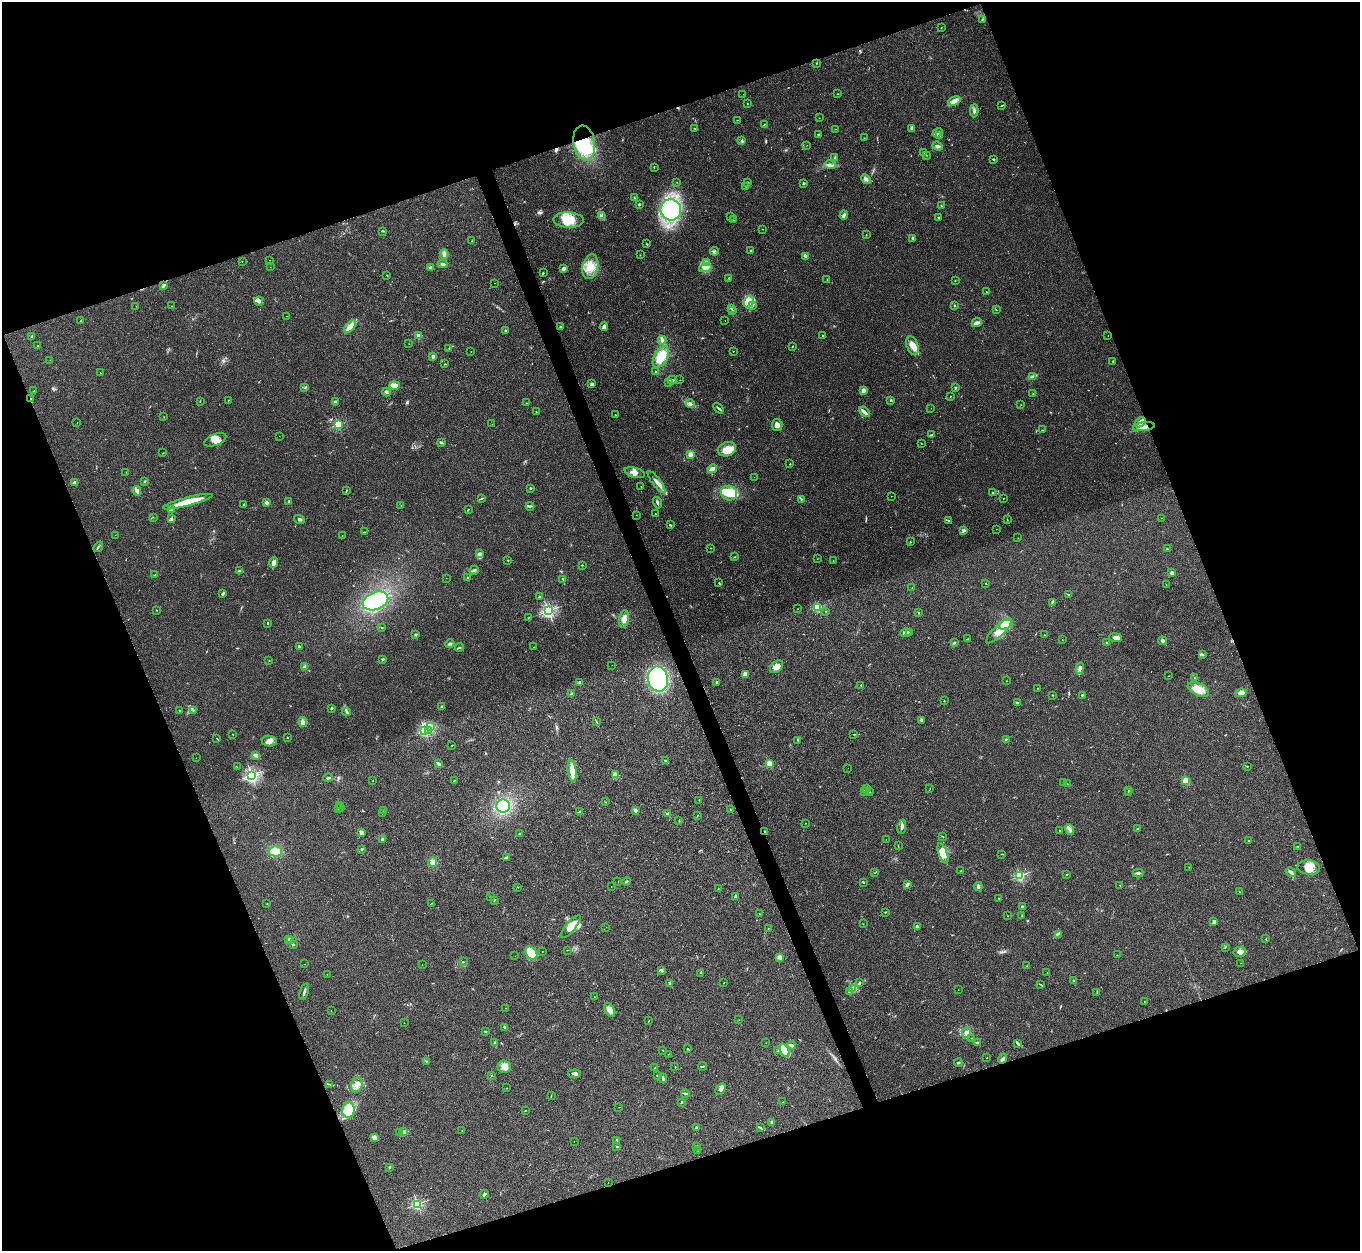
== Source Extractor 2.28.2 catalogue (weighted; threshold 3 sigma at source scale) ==
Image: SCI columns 13-5444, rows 286-5280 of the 5454 x 5439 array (HDU 1 of 3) = the unmasked area's bounding box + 8 px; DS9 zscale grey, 4 x 4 block average (1 PNG px = mean of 4 x 4 image px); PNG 1362 x 1253 px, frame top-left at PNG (2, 2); each listed source drawn as its Kron ellipse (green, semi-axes under 4 px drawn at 4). Shown black and unused: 41% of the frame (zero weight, under 3 of 4 exposures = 1% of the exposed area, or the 3 px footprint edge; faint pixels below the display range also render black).
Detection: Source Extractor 2.28.2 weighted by HDU 2 'WHT'. Background 0.0606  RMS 0.0052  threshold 0.0236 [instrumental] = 3 sigma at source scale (4.5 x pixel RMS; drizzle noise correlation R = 1.50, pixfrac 1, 0.05/0.05 arcsec/px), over >= 5 px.
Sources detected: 532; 3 too faint to see at this stretch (4 x 4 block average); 4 inside a brighter object's white glare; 6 cosmic-ray / hot-pixel residue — neither listed nor drawn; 17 coinciding with a brighter row at this scale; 30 inside a brighter listed object's ellipse — not listed separately; the other 472 listed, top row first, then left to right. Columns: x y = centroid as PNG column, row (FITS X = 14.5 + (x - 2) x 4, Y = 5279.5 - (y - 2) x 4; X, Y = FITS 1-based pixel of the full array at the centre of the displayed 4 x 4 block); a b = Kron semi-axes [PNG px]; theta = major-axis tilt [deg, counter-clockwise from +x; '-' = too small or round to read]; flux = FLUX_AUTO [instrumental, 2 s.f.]
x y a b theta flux
982 19 2 2 - 1.7
941 28 2 2 - 1.3
816 63 2 2 - 1.3
743 94 2 2 - 0.43
838 94 2 2 - 0.96
954 101 6 3 20 11
747 104 2 2 - 1.1
1002 105 2 2 - 1.7
974 111 6 3 89 8.1
819 118 2 2 - 0.84
737 120 2 2 - 0.8
764 124 2 2 - 1.4
695 128 2 2 - 1.2
912 128 4 3 - 5.9
836 129 2 2 - 0.91
937 133 5 3 - 8.2
818 134 2 2 - 3.1
939 135 3 3 - 6.1
864 138 2 2 - 0.56
742 141 3 2 - 3.6
584 143 17 10 -81 190
807 145 2 2 - 0.7
937 146 5 3 - 7.3
923 153 3 2 - 2.1
926 155 2 2 - 0.94
835 158 4 2 - 2.9
993 159 2 2 - 4.4
830 165 6 3 -17 9.1
654 168 2 2 - 1.4
866 179 5 2 - 6.7
677 182 2 2 - 0.72
748 183 2 2 - 1.4
804 183 2 2 - 19
746 187 2 2 - 1.2
635 198 3 2 - 2.3
639 204 2 2 - 16
941 206 2 2 - 1.9
671 210 10 10 - 240
602 215 3 2 - 3.4
844 215 5 2 - 7.8
730 216 2 2 - 1.1
939 217 3 2 - 2.2
569 220 15 7 -1 58
733 220 2 2 - 0.93
763 229 2 2 - 0.63
382 231 3 2 - 2.8
866 235 2 2 - 1.7
912 238 2 2 - 3.6
472 241 2 2 - 0.98
647 244 3 2 - 2
751 250 2 2 - 1.5
714 251 4 2 - 4.6
444 254 5 3 - 12
640 255 2 2 - 0.8
805 256 3 2 - 16
270 260 2 2 - 1.4
242 261 2 2 - 2.1
707 262 4 2 - 4.1
443 264 5 3 - 7.8
270 267 2 2 - 0.68
430 267 4 2 - 2.8
590 267 12 8 77 45
564 268 4 3 - 6.4
705 268 6 3 13 11
543 273 2 2 - 1.7
387 275 2 2 - 1.3
729 279 3 2 - 1.8
827 279 2 2 - 0.84
955 281 2 2 - 1
495 283 2 2 - 1.6
163 285 4 2 - 6.2
986 292 2 2 - 1.5
259 301 4 3 - 7.4
749 302 6 5 - 22
954 305 2 2 - 2.5
136 306 2 2 - 0.64
171 306 2 2 - 1.5
753 306 2 2 - 1.9
731 309 3 2 - 2.5
996 310 2 2 - 1.2
733 311 2 2 - 3.1
287 316 2 2 - 0.51
81 320 3 2 - 1.2
725 321 2 2 - 1.9
977 322 5 2 - 6.6
604 326 5 3 - 7.4
350 327 7 4 46 21
560 327 2 2 - 14
505 331 2 2 - 16
418 335 2 2 - 42
822 335 2 2 - 1.8
32 336 4 2 - 3.5
1108 336 2 2 - 0.61
662 340 4 2 - 11
409 344 2 2 - 0.56
38 346 2 2 - 1.4
792 346 2 2 - 1.7
912 346 10 5 -69 35
449 348 2 2 - 1
733 351 2 2 - 1.3
471 352 2 2 - 0.66
433 356 2 2 - 43
661 357 12 6 61 60
50 360 2 2 - 0.46
1113 361 2 2 - 1.4
445 364 2 2 - 2.5
655 372 2 2 - 3.2
100 373 3 2 - 1.2
1032 377 3 2 - 4
672 380 4 2 - 14
680 380 2 2 - 1
668 383 2 2 - 1.3
592 384 3 2 - 7.2
394 385 5 3 - 20
305 387 3 2 - 1.9
955 388 2 2 - 2
34 391 2 2 - 0.83
863 391 4 3 - 10
386 392 4 2 - 5.5
1033 394 3 2 - 2.6
950 396 2 2 - 1.6
31 399 2 2 - 1.8
229 400 2 2 - 0.89
891 400 2 2 - 2.2
200 402 2 2 - 0.89
335 402 3 3 - 5.4
526 403 2 2 - 1.1
690 404 4 3 - 9.2
1021 405 2 2 - 0.97
718 408 6 2 -51 4.7
931 408 2 2 - 0.72
536 412 2 2 - 1.3
864 412 6 2 -42 17
615 415 2 2 - 0.95
164 417 2 2 - 0.71
1140 422 6 3 39 25
77 423 2 2 - 0.51
338 424 2 2 - 280
492 424 2 2 - 0.6
777 425 6 5 - 13
1144 427 11 3 7 19
1042 430 2 2 - 1.1
932 435 3 3 - 4.4
279 436 2 2 - 1.2
215 440 12 5 21 24
441 443 3 2 - 5.7
921 443 2 2 - 1.4
727 449 9 7 17 46
163 453 3 2 - 1.1
690 454 4 3 - 9.6
790 464 2 2 - 5.3
712 469 5 3 - 17
126 472 2 2 - 0.63
635 473 10 5 -16 21
754 477 2 2 - 0.96
145 481 3 2 - 1.4
74 482 2 2 - 42
657 482 13 2 -52 17
641 486 2 2 - 1.6
530 488 2 2 - 8.6
346 490 3 2 - 1.6
137 491 5 3 - 11
729 493 8 7 - 45
993 493 2 2 - 13
891 496 2 2 - 1.5
482 498 4 2 - 2.2
1003 498 2 2 - 1.1
801 499 2 2 - 2.8
289 501 2 2 - 12
188 502 26 4 15 85
266 502 2 2 - 47
657 503 6 2 -73 7.5
243 505 2 2 - 1.7
401 505 2 2 - 1.2
530 506 4 2 - 3.6
171 509 4 2 - 5
468 510 2 2 - 2.5
655 514 2 2 - 1.2
636 515 2 2 - 0.53
153 517 2 2 - 0.95
172 518 2 2 - 1.9
1161 518 2 2 - 0.92
299 519 5 2 - 6.4
1007 519 2 2 - 2.1
948 520 2 2 - 1.2
670 525 3 2 - 2.2
996 529 2 2 - 0.64
964 530 4 2 - 6.4
364 532 2 2 - 1.1
115 535 2 2 - 0.61
342 535 2 2 - 0.65
1018 538 2 2 - 0.69
910 542 2 2 - 1.5
98 547 6 2 54 2.8
710 548 2 2 - 0.93
1167 549 3 2 - 2.7
480 554 2 2 - 1.5
735 557 3 2 - 1.5
817 559 2 2 - 1.1
508 560 2 2 - 1.6
833 560 2 2 - 2.1
274 562 5 3 - 19
582 565 2 2 - 1.9
474 570 5 2 - 4.8
239 571 4 3 - 6.7
1172 573 4 3 - 9.2
155 575 3 2 - 2.5
446 578 2 2 - 0.34
468 578 2 2 - 15
563 579 2 2 - 3.7
719 583 2 2 - 1.5
986 584 3 2 - 1.3
1166 584 2 2 - 0.75
912 588 2 2 - 0.83
223 594 3 2 - 3.7
1068 594 3 2 - 2.3
540 597 3 2 - 1.9
375 601 13 8 23 120
1052 602 4 2 - 4.6
817 607 2 2 - 240
798 609 2 2 - 0.77
156 610 2 2 - 1.5
548 611 2 2 - 780
826 611 2 2 - 1.4
919 613 2 2 - 1.2
528 618 2 2 - 0.78
624 619 9 4 80 18
267 623 2 2 - 2.4
1005 625 8 4 16 61
382 627 2 2 - 1.8
999 631 17 5 44 46
909 632 3 2 - 8.1
906 633 5 2 - 6.1
415 634 2 2 - 5.1
1044 635 2 2 - 0.94
1116 638 6 3 -7 14
968 639 2 2 - 1.6
1062 639 2 2 - 0.76
1162 641 4 3 - 6.4
954 643 3 2 - 2.6
1106 643 2 2 - 2.2
450 644 4 3 - 4.9
299 647 2 2 - 6
459 647 4 2 - 2.9
533 647 2 2 - 0.71
1202 654 3 2 - 3.4
383 659 2 2 - 3.3
269 660 2 2 - 1.2
612 665 2 2 - 0.66
304 667 2 2 - 1.2
777 667 7 5 41 23
1080 668 5 4 - 9.9
745 674 3 2 - 4.5
1169 676 2 2 - 0.71
1194 678 2 2 - 0.88
658 679 13 10 -77 250
1006 681 2 2 - 0.79
579 682 2 2 - 20
716 682 3 2 - 2.2
861 685 2 2 - 1.8
1037 688 2 2 - 0.78
1198 689 11 6 -26 45
1241 693 5 4 - 18
571 694 3 2 - 2.5
1053 695 2 2 - 1.5
1082 695 4 2 - 2.1
944 701 2 2 - 3.1
1018 703 4 2 - 3.6
442 707 3 2 - 3
332 708 3 2 - 2.5
193 710 2 2 - 1.6
179 711 2 2 - 2.3
346 712 4 2 - 5.5
921 720 4 2 - 3
303 722 5 3 - 15
596 722 2 2 - 1.2
431 727 2 2 - 95
425 731 2 2 - 260
428 731 2 2 - 91
233 734 2 2 - 1.7
854 734 2 2 - 1.3
288 737 2 2 - 1.1
217 738 2 2 - 1
1006 739 2 2 - 2.6
798 740 2 2 - 3.4
269 741 7 5 -8 15
452 745 2 2 - 1
256 755 4 3 - 9.8
196 758 2 2 - 0.82
666 760 4 2 - 1.9
439 764 4 2 - 5.6
769 764 2 2 - 160
1247 766 2 2 - 1.3
237 767 2 2 - 0.57
848 768 2 2 - 0.42
572 771 11 3 -83 43
251 775 2 2 - 500
615 775 4 4 - 11
328 778 5 2 - 4.5
454 780 2 2 - 1.2
373 781 2 2 - 0.96
1186 781 4 3 - 22
1064 782 2 2 - 0.85
1067 783 2 2 - 0.87
867 789 2 2 - 1.1
930 789 2 2 - 0.67
1128 790 2 2 - 1.6
865 792 2 2 - 1.5
869 792 2 2 - 1.3
1128 793 2 2 - 1.4
699 800 2 2 - 1.1
605 802 2 2 - 1.1
340 805 2 2 - 0.46
503 806 7 6 - 110
341 807 2 2 - 0.62
338 808 2 2 - 0.57
730 809 2 2 - 0.92
384 810 2 2 - 1.9
635 810 4 3 - 4.8
580 812 2 2 - 5.2
382 813 2 2 - 0.74
667 814 3 2 - 4.7
697 816 2 2 - 2.3
679 821 2 2 - 0.98
805 823 2 2 - 1.1
902 827 7 2 79 10
1069 829 5 3 - 8
1137 829 2 2 - 2.4
1060 830 2 2 - 1
361 832 2 2 - 10
765 832 2 2 - 2.8
520 834 2 2 - 2.4
942 836 3 2 - 1.8
383 839 3 3 - 6.1
886 839 2 2 - 0.47
1249 841 3 2 - 1.8
898 846 2 2 - 1.2
1298 846 2 2 - 2.1
361 849 3 2 - 1.6
275 851 6 5 - 43
943 853 11 4 -70 37
1002 854 3 2 - 1.7
506 857 3 2 - 5.5
433 862 4 4 - 16
1189 867 2 2 - 0.53
1309 867 11 7 -8 36
961 871 2 2 - 0.97
1291 872 5 2 - 8.6
875 873 2 2 - 0.99
1138 873 5 2 - 5.9
1067 874 2 2 - 1.5
1020 876 2 2 - 420
618 881 2 2 - 0.73
626 881 4 2 - 3.1
863 882 3 2 - 1.8
907 885 3 2 - 8.7
1120 885 2 2 - 0.84
978 886 4 2 - 5
518 887 2 2 - 0.57
611 887 2 2 - 0.52
718 889 2 2 - 0.69
1239 892 2 2 - 0.92
490 897 2 2 - 0.94
735 897 3 2 - 9.5
999 898 2 2 - 0.96
494 900 2 2 - 1.6
431 903 2 2 - 0.99
267 904 2 2 - 0.69
1022 906 3 2 - 2.9
885 912 2 2 - 1.1
759 913 2 2 - 0.78
1022 915 2 2 - 1.5
1007 916 2 2 - 0.7
1214 922 3 2 - 13
863 924 2 2 - 0.73
571 927 14 5 50 24
606 927 2 2 - 0.57
917 927 4 2 - 5.9
768 929 2 2 - 1.5
1058 934 2 2 - 2.2
289 939 3 2 - 3.2
1266 939 2 2 - 1.4
291 941 2 2 - 1.5
293 945 2 2 - 10
1225 947 2 2 - 1.1
567 950 2 2 - 0.7
542 951 2 2 - 0.88
1239 952 6 5 - 12
531 953 7 5 -59 94
1117 955 2 2 - 0.57
515 956 2 2 - 0.63
780 957 4 3 - 9.7
463 962 2 2 - 1.5
1240 963 2 2 - 0.79
304 964 2 2 - 0.54
422 965 2 2 - 0.65
1026 966 2 2 - 1.4
661 970 3 2 - 3.6
1047 972 2 2 - 0.53
700 973 2 2 - 1
327 974 2 2 - 0.48
1074 981 2 2 - 2.1
670 983 2 2 - 35
724 983 2 2 - 1.6
860 983 2 2 - 2
1041 985 3 2 - 2
853 988 3 2 - 2.2
959 990 2 2 - 0.53
304 992 9 2 72 8.8
849 992 2 2 - 2.1
1097 992 3 2 - 2.8
594 997 2 2 - 1.3
1144 1001 2 2 - 1.5
506 1008 2 2 - 0.81
610 1010 8 4 -60 21
331 1011 2 2 - 0.85
739 1020 2 2 - 0.58
648 1021 2 2 - 1.2
404 1023 2 2 - 0.53
505 1027 4 2 - 4
485 1032 3 2 - 2.3
966 1033 5 3 - 8
972 1038 2 2 - 1.5
495 1043 3 2 - 2.1
766 1043 2 2 - 0.44
977 1043 4 2 - 5.5
1018 1043 4 2 - 6.9
791 1045 4 2 - 12
688 1049 2 2 - 2.3
663 1050 2 2 - 0.92
785 1050 7 4 -64 70
778 1051 3 3 - 3.7
668 1054 2 2 - 0.74
987 1058 2 2 - 0.98
1003 1059 5 3 - 8.6
426 1061 2 2 - 1.3
958 1063 4 2 - 3.7
702 1066 4 2 - 4.2
504 1067 7 6 - 27
675 1067 2 2 - 0.95
655 1068 3 2 - 1.2
574 1074 6 3 7 6.9
491 1075 2 2 - 0.87
658 1076 3 2 - 2.1
663 1078 4 2 - 5.5
329 1084 3 2 - 1.9
357 1085 8 5 74 18
506 1088 2 2 - 0.82
720 1089 6 3 52 13
685 1093 4 2 - 4
551 1095 2 2 - 0.84
681 1102 2 2 - 2.6
783 1102 2 2 - 0.65
619 1107 2 2 - 0.45
348 1110 8 6 88 94
525 1111 2 2 - 1
772 1122 2 2 - 32
696 1127 3 2 - 3.5
760 1127 2 2 - 2.5
462 1131 2 2 - 0.82
404 1132 2 2 - 1.1
399 1133 2 2 - 1.2
375 1138 3 3 - 13
617 1140 2 2 - 4.6
574 1141 2 2 - 0.84
617 1146 2 2 - 10
697 1147 2 2 - 1.1
697 1151 2 2 - 0.62
389 1167 2 2 - 16
608 1183 2 2 - 0.55
484 1194 4 2 - 5.7
417 1204 2 2 - 460
Overlapping masked pixels (flux is a lower limit): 5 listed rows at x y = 584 143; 31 399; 1140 422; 1144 427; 765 832
Diffuse or blended objects may show on this block-average render without a row.